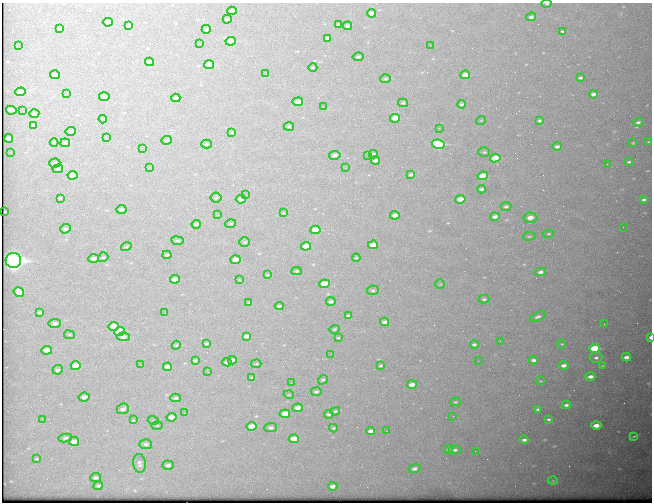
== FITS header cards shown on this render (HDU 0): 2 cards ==
NAXIS1  =                  650 / Width of table row in bytes
NAXIS2  =                  500 / Number of rows in table

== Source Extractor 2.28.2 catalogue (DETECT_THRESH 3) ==
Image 650 x 500 px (HDU 0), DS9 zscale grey, 1 PNG px = 1 image px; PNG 654 x 504 px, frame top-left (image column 1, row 500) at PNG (2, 3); each listed source drawn as its Kron ellipse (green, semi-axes under 4 px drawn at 4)
Background 620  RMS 3.2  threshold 9.62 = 3 sigma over >= 5 px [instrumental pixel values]
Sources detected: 209; all 209 listed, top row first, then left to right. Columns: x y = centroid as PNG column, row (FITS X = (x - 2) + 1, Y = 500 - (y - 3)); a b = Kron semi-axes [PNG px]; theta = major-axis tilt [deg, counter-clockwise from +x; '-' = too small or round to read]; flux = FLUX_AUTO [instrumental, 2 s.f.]
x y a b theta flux
547 3 5 3 - 270
232 11 5 4 - 600
371 13 5 4 - 1500
531 17 5 4 - 600
227 19 4 3 - 220
108 22 5 4 - 2000
338 24 3 2 - 200
128 25 4 3 - 500
348 26 4 3 - 610
59 28 4 3 - 290
206 29 4 4 - 420
562 31 4 3 - 360
327 38 4 3 - 670
231 41 5 4 - 7500
200 44 2 2 - 94
19 45 2 2 - 100
430 45 3 2 - 300
358 57 5 3 - 320
149 62 4 3 - 1500
209 65 5 4 - 4200
313 67 4 3 - 170
266 74 3 2 - 250
55 75 5 4 - 1300
465 75 5 3 - 2200
580 78 4 3 - 350
385 79 5 4 - 300
20 92 5 4 - 830
67 93 2 2 - 130
593 94 4 4 - 700
104 97 5 4 - 320
176 98 4 3 - 580
298 102 5 4 - 890
403 103 5 4 - 350
461 104 4 4 - 370
323 106 2 2 - 200
11 110 5 3 - 1200
23 111 2 2 - 120
34 113 5 4 - 1300
395 118 5 4 - 4000
103 119 4 3 - 360
481 120 5 3 - 160
539 121 4 3 - 300
638 122 5 3 - 440
33 125 4 3 - 390
289 126 5 3 - 220
439 128 2 2 - 96
71 131 5 3 - 270
232 132 4 2 - 130
9 138 4 3 - 1000
106 138 2 2 - 110
166 140 5 4 - 290
54 142 4 3 - 160
648 142 2 2 - 160
65 143 5 4 - 410
633 143 3 3 - 190
206 144 5 4 - 240
438 144 6 4 -11 18000
557 146 4 3 - 630
142 148 2 2 - 910
10 152 2 2 - 88
484 152 6 5 - 320
373 154 4 3 - 280
335 155 6 4 10 930
368 156 2 2 - 110
495 158 5 4 - 5100
375 160 4 3 - 680
629 162 4 3 - 310
55 163 5 4 - 280
607 164 2 2 - 350
149 167 2 2 - 130
345 168 2 2 - 98
58 169 5 3 - 260
72 175 5 4 - 4400
411 175 4 3 - 450
483 176 5 4 - 6300
482 189 4 3 - 470
246 195 3 3 - 210
60 198 3 2 - 270
216 198 5 5 - 340
241 199 5 4 - 3600
460 199 5 3 - 2700
644 200 4 3 - 450
506 207 5 4 - 420
121 209 5 4 - 610
5 212 2 2 - 170
283 213 4 3 - 190
218 215 3 2 - 180
395 215 4 3 - 1300
495 217 4 3 - 1100
530 218 7 5 -3 2200
196 224 5 3 - 470
231 224 5 4 - 310
623 227 2 2 - 370
65 229 5 4 - 520
315 230 5 4 - 7700
548 234 5 3 - 250
529 236 6 3 8 250
177 241 6 3 -8 250
245 242 5 4 - 310
373 245 5 4 - 2500
306 246 5 4 - 3900
126 247 5 3 - 200
167 255 4 4 - 320
103 257 5 4 - 300
356 258 4 4 - 200
94 259 5 4 - 960
13 260 8 7 - 88000
235 260 5 4 - 2300
296 271 5 4 - 350
540 272 5 4 - 650
267 275 3 2 - 130
175 279 5 4 - 1700
240 280 3 2 - 140
325 284 5 4 - 5900
440 284 5 5 - 280
373 290 6 5 - 370
19 292 5 4 - 2200
484 299 5 4 - 350
331 301 5 4 - 640
249 303 3 2 - 220
279 306 4 3 - 470
40 312 3 3 - 370
165 313 2 2 - 110
348 316 4 2 - 290
538 317 8 4 22 550
385 322 4 4 - 1200
55 323 6 4 8 740
604 324 2 2 - 460
114 326 5 4 - 5300
334 329 5 3 - 230
119 331 5 4 - 8600
69 335 5 3 - 210
246 336 4 3 - 810
123 337 6 4 -1 980
650 337 3 2 - 890
338 338 3 2 - 170
500 341 2 2 - 90
207 343 3 2 - 220
474 344 4 3 - 530
562 344 4 4 - 240
176 345 5 4 - 210
595 348 5 4 - 11000
47 350 5 4 - 2500
331 354 2 2 - 330
626 357 4 3 - 910
596 358 6 5 - 540
195 360 3 2 - 270
232 360 4 3 - 520
533 360 4 3 - 630
478 361 2 2 - 320
227 362 5 3 - 600
256 364 5 2 - 190
141 365 2 2 - 140
564 365 5 3 - 950
76 366 5 4 - 3800
381 366 3 3 - 260
602 366 4 2 - 150
168 367 5 4 - 1900
58 370 5 4 - 490
208 372 2 2 - 130
590 376 5 3 - 1000
252 378 3 3 - 220
323 380 5 4 - 300
541 381 4 3 - 140
291 383 3 2 - 160
412 385 5 4 - 1700
316 392 5 4 - 470
289 395 5 3 - 190
84 397 5 4 - 970
176 398 5 3 - 450
455 402 5 4 - 260
566 405 4 3 - 560
297 408 5 4 - 1500
123 409 6 5 - 730
538 409 4 2 - 330
335 411 5 3 - 220
184 413 3 2 - 160
285 414 5 4 - 3800
329 414 4 4 - 370
453 416 2 2 - 120
172 417 5 4 - 2200
42 419 3 3 - 280
133 419 3 3 - 380
548 419 3 3 - 310
153 420 5 3 - 190
157 425 5 3 - 200
596 425 5 4 - 1800
251 426 5 4 - 2900
271 428 6 4 1 700
333 428 4 4 - 220
371 431 4 3 - 950
386 431 2 2 - 560
634 436 3 2 - 140
65 438 7 4 11 420
294 439 5 4 - 3400
524 440 4 3 - 560
74 441 5 4 - 1800
146 444 6 5 - 530
448 449 4 3 - 240
455 450 6 4 1 430
475 451 2 2 - 450
37 459 4 3 - 220
139 463 9 6 -83 730
168 465 6 4 2 610
414 469 6 4 14 680
96 478 5 4 - 570
553 481 5 3 - 190
98 486 5 4 - 360
333 486 5 3 - 1000
At the frame edge (FLAGS 8, measured only in part): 2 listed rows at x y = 547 3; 650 337